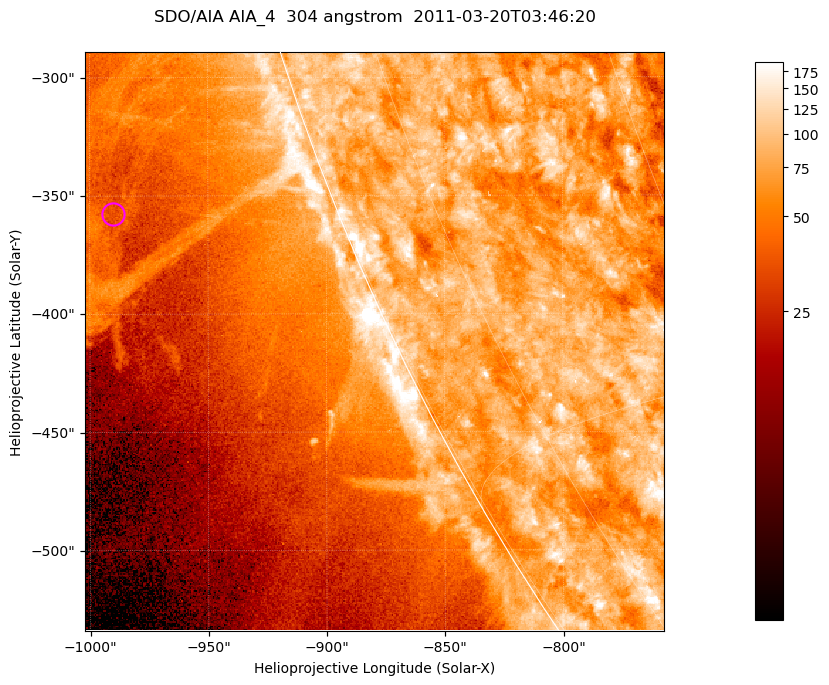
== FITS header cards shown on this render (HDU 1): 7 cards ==
TELESCOP= 'SDO/AIA '           / For AIA: SDO/AIA
INSTRUME= 'AIA_4   '           / For AIA: AIA_ATA1, AIA_ATA2, AIA_ATA3 or AIA_AT
WAVELNTH=                  304 / [angstrom] Wavelength
WAVEUNIT= 'angstrom'           / Wavelength unit: angstrom
DATE-OBS= '2011-03-20T03:46:20.134' / [ISO] Date when observation started; ISO 8
CTYPE1  = 'HPLN-TAN'           / CTYPE1; Typically HPLN
CTYPE2  = 'HPLT-TAN'           / CTYPE2; Typically HPLT

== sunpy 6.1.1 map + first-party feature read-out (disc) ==
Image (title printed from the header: SDO/AIA AIA_4  304 angstrom  2011-03-20T03:46:20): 408 x 408 px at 0.6 arcsec/px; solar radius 964 arcsec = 1606 px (partial field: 0.9% of the solar disc is inside the frame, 45% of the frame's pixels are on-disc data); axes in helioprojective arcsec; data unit not stated in the header (colour bar unlabelled)
Orientation: roll -0.132 deg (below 1 deg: not rotated)
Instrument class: DISC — disc imager (sunpy class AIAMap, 304 A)
Bright regions (active regions / flare kernels): reference = the on-disc median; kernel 3 px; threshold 5 sigma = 112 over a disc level ~79.8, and >= 1.15x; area >= 166 px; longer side >= 5 px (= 3 arcsec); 0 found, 0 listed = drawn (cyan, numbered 1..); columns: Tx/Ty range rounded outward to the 2 arcsec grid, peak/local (2 s.f.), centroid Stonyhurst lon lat
Off-limb structures (1.02-1.3 R_sun): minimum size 83 px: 3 found; the strongest spans PA ~105..115 deg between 1.05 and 1.13 R_sun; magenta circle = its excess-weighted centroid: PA ~110 deg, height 1.09 R_sun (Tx ~-990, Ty ~-358 arcsec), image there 1.5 x the reference